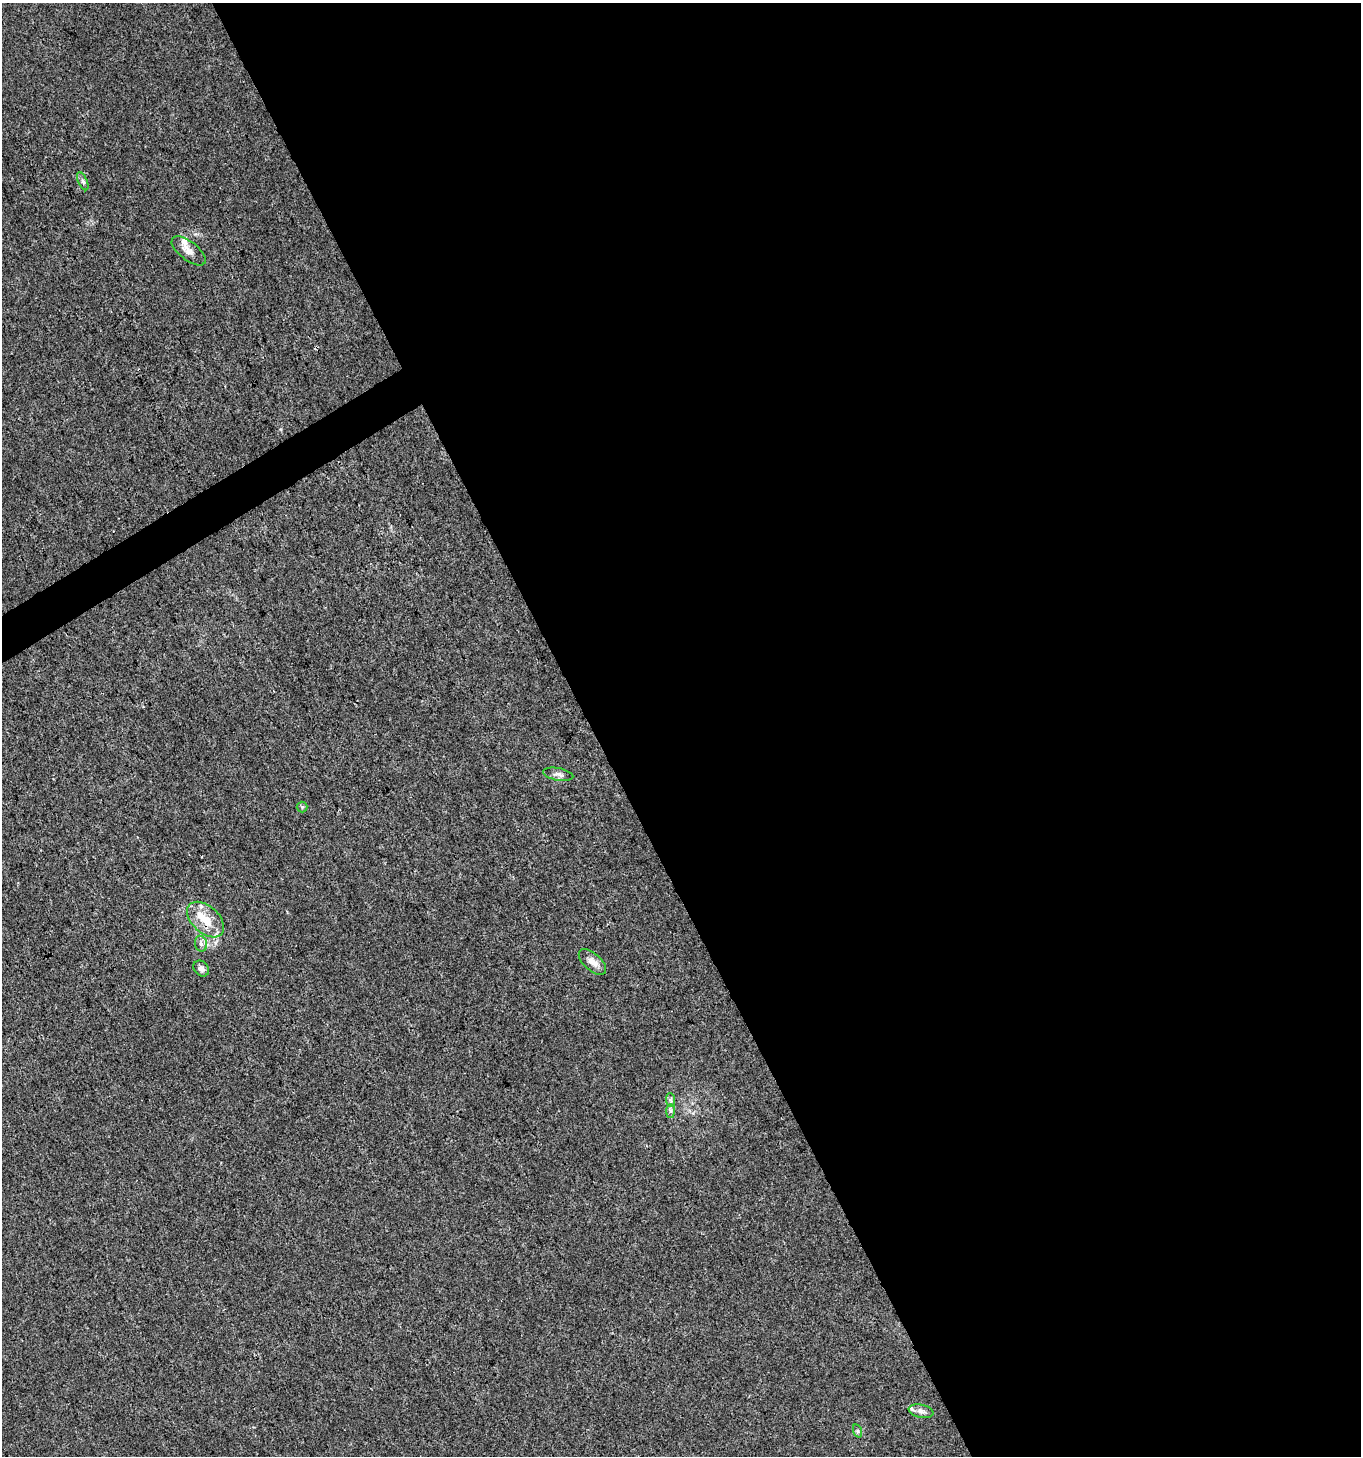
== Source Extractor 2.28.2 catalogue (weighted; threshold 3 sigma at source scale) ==
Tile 8 of 4 x 4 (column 4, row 2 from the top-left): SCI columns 4185-5543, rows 2912-4365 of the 5713 x 5819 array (HDU 1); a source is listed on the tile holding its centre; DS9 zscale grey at full resolution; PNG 1363 x 1458 px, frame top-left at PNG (2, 3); each listed source drawn as its Kron ellipse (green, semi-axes under 4 px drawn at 4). Shown black and unused: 58% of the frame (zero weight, under 3 of 4 exposures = <1% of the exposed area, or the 3 px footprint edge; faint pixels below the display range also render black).
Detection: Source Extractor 2.28.2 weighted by HDU 2 'WHT'; one run over the whole footprint, this tile lists its part. Background 0.00761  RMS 0.0026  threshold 0.0117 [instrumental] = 3 sigma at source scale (4.5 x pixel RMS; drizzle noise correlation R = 1.50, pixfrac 1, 0.0396/0.0396 arcsec/px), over >= 5 px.
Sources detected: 14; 2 inside a brighter listed object's ellipse — not listed separately; the other 12 listed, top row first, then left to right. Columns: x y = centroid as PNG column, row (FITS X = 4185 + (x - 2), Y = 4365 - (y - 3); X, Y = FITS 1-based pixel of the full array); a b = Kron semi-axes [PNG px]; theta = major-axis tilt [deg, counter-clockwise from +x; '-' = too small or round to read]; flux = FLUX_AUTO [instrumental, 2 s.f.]
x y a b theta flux
83 181 9 4 -66 0.65
189 251 20 9 -38 2.1
558 774 15 6 -10 1.1
302 807 5 5 - 0.34
206 920 22 13 -42 5.5
201 944 8 6 -76 0.93
592 962 17 8 -42 2
201 969 9 7 -49 0.94
670 1100 7 4 -88 0.5
671 1111 7 4 90 0.58
921 1411 12 6 -10 1.3
858 1431 7 4 -71 0.41